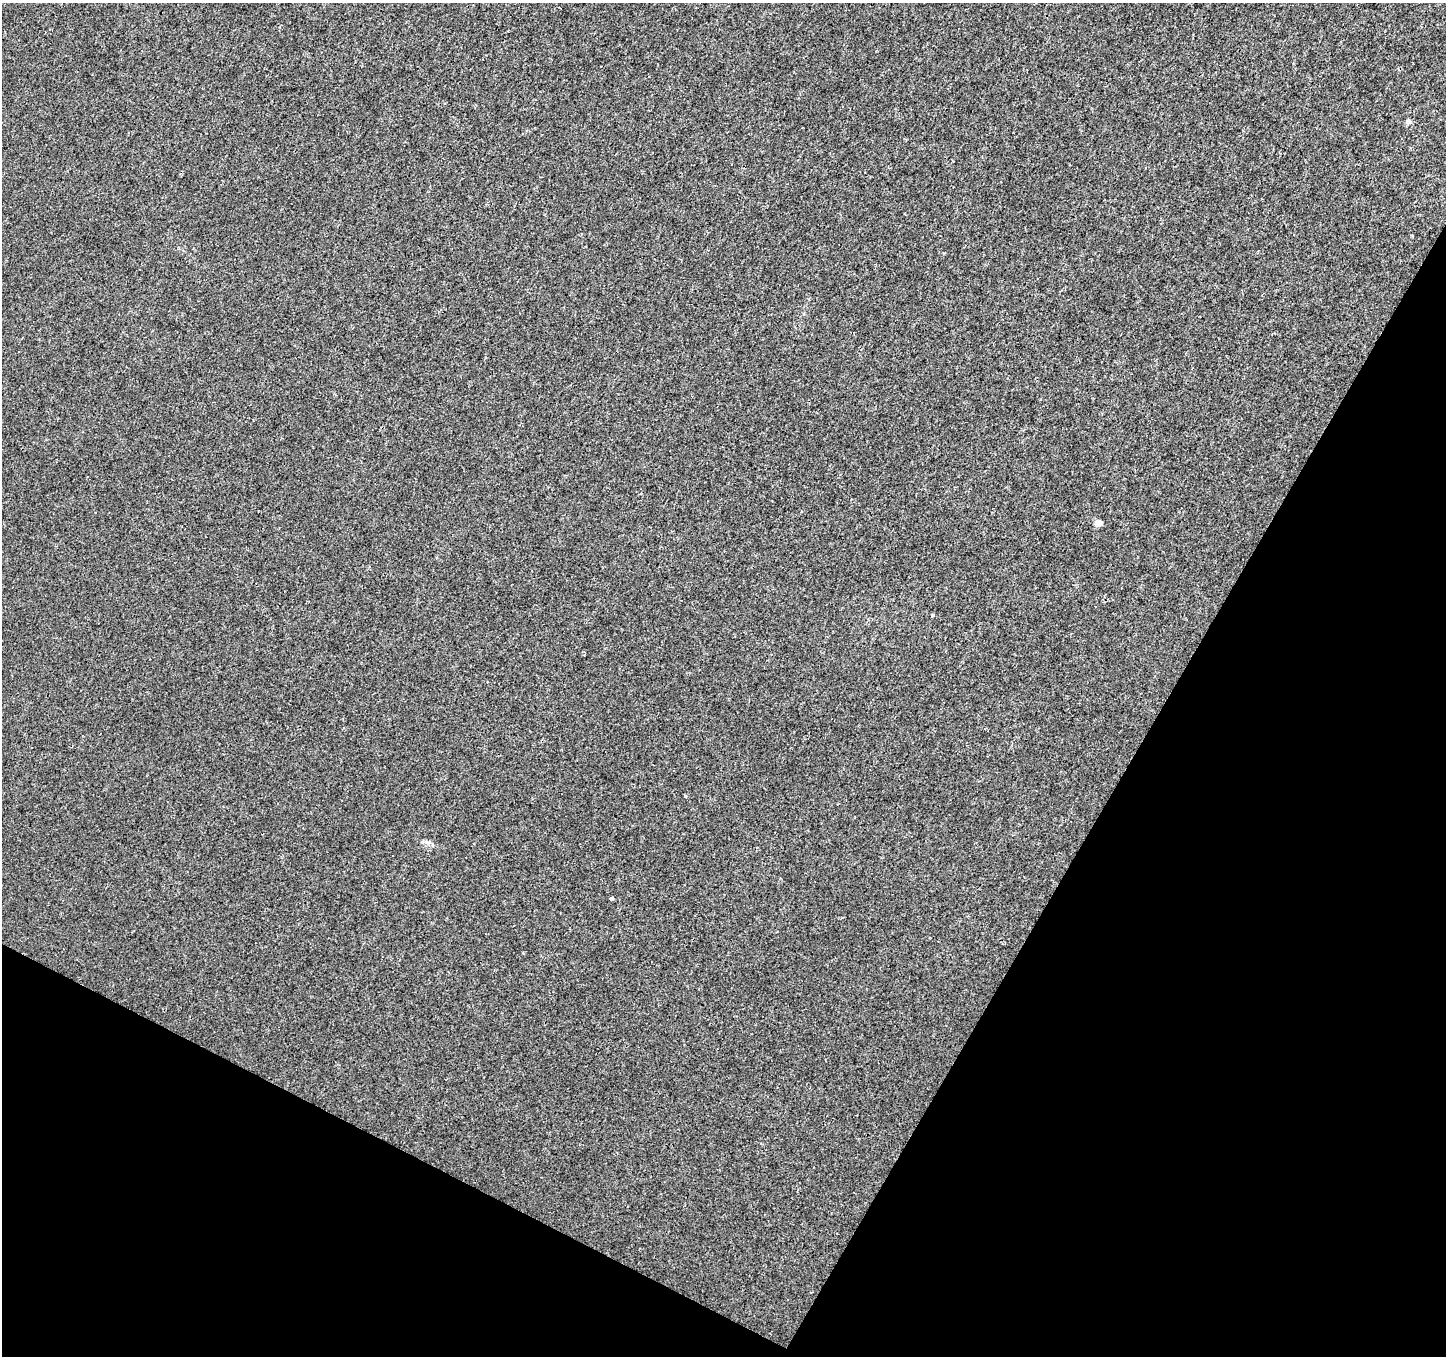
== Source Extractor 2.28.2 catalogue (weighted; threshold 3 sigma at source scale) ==
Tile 15 of 4 x 4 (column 3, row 4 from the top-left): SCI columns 2889-4332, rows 197-1550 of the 5783 x 5876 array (HDU 1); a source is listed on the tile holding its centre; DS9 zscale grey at full resolution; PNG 1448 x 1358 px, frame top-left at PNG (2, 3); no overlay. Shown black and unused: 28% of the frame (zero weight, under 3 of 4 exposures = <1% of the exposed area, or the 3 px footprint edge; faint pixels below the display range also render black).
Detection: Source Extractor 2.28.2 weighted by HDU 2 'WHT'; one run over the whole footprint, this tile lists its part. Background 4.16e-04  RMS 0.0018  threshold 0.00801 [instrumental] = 3 sigma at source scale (4.5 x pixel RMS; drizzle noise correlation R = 1.50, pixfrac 1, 0.0396/0.0396 arcsec/px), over >= 5 px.
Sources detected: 4; all 4 listed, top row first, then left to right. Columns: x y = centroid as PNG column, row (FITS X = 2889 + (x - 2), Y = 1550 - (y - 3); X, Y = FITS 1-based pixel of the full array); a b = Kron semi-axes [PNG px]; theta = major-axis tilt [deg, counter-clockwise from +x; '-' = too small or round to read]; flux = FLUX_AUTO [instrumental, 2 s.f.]
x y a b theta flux
1408 121 5 5 - 0.73
1098 523 10 7 3 0.79
932 615 3 3 - 0.38
612 898 4 4 - 0.59